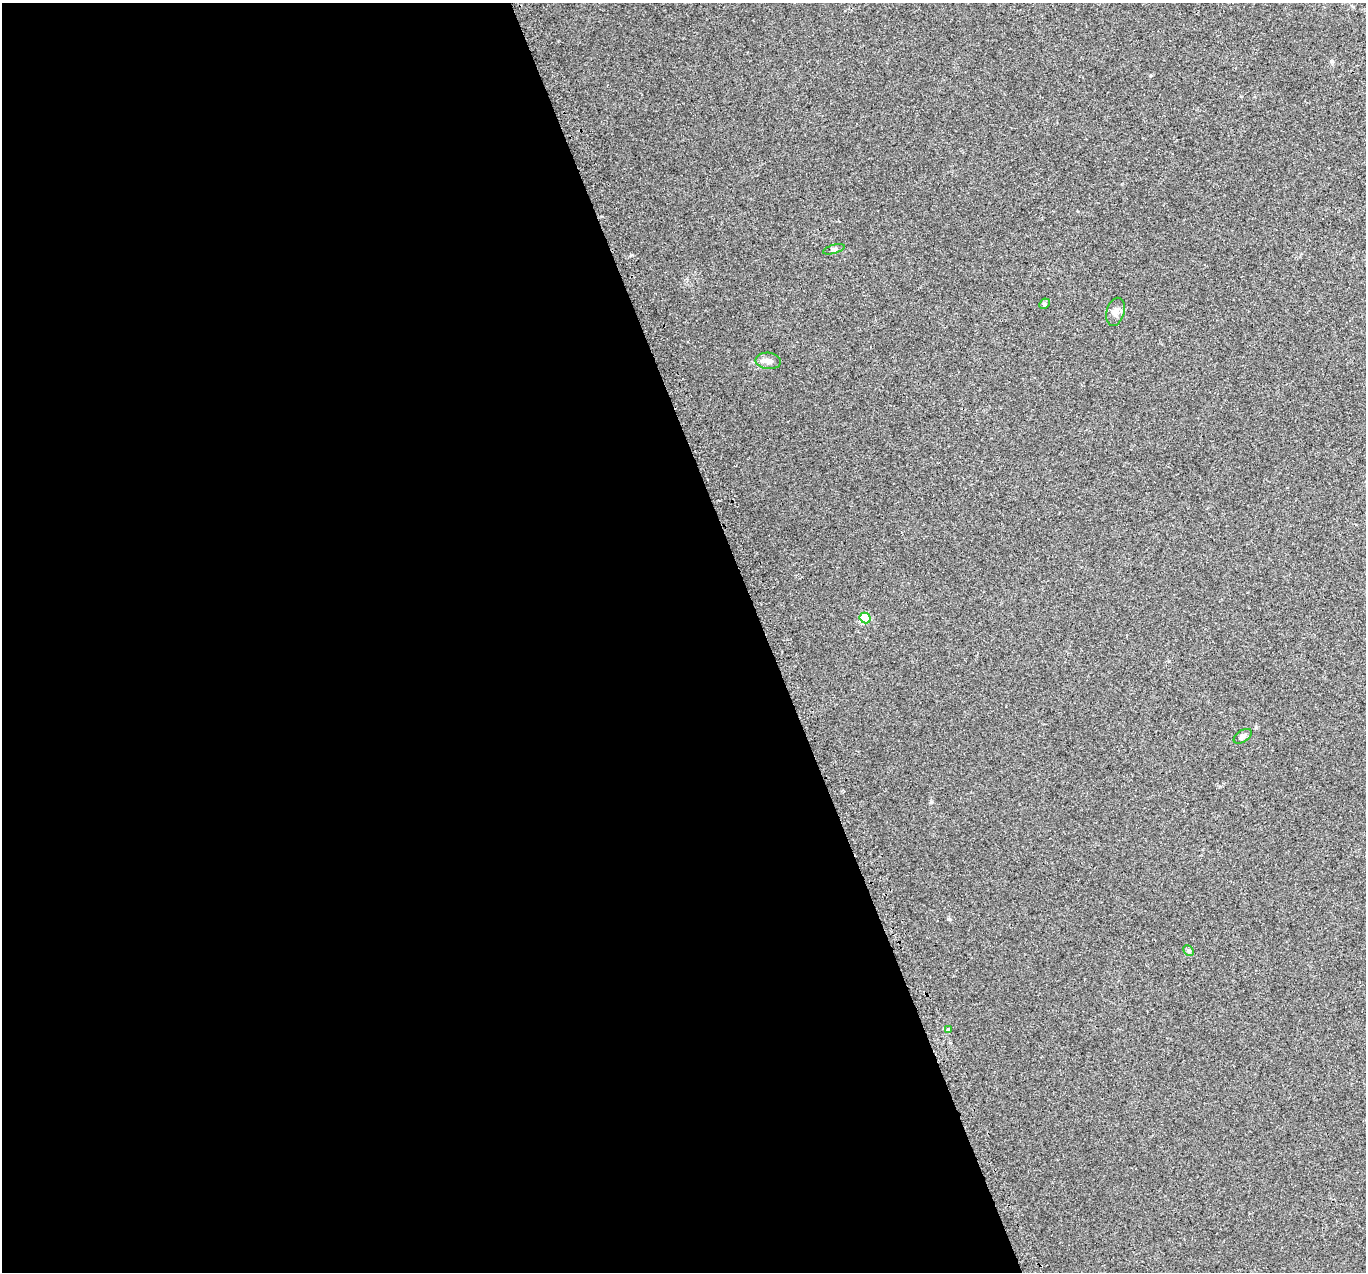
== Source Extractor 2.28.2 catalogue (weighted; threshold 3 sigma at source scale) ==
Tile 9 of 4 x 4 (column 1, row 3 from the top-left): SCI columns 33-1396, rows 1433-2702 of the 5518 x 5351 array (HDU 1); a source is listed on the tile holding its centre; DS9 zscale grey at full resolution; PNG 1368 x 1274 px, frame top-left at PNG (2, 3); each listed source drawn as its Kron ellipse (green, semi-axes under 4 px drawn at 4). Shown black and unused: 56% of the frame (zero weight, under 2 of 3 exposures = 3% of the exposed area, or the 3 px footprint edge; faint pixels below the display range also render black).
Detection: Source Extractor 2.28.2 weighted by HDU 2 'WHT'; one run over the whole footprint, this tile lists its part. Background 0.0227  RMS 0.0068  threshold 0.0304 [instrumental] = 3 sigma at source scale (4.5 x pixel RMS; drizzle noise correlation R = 1.50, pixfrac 1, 0.0396/0.0396 arcsec/px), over >= 5 px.
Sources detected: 8; all 8 listed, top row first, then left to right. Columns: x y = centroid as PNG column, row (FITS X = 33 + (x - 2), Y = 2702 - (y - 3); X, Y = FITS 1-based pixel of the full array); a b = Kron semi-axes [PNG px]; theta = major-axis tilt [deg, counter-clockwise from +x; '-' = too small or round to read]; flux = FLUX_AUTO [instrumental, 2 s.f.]
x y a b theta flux
834 249 11 4 16 1.4
1044 304 6 4 44 0.95
1115 312 14 9 74 3.9
768 361 13 8 -5 3.7
865 618 5 5 - 25
1243 736 10 5 34 1.9
1189 951 6 4 -44 0.9
948 1030 3 3 - 3.8